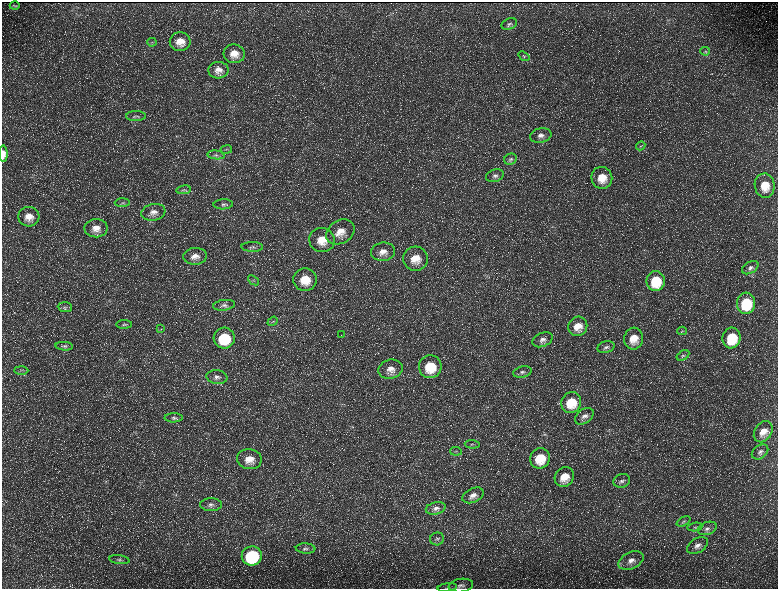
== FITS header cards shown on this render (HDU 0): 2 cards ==
NAXIS1  =                 1552 / length of data axis 1
NAXIS2  =                 1173 / length of data axis 2

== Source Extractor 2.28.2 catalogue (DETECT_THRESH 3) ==
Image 1552 x 1173 px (HDU 0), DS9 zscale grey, zoomed out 1/2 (1 PNG px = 2 x 2 image px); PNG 780 x 591 px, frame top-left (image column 1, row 1173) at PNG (2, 2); each listed source drawn as its Kron ellipse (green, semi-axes under 4 px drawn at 4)
Background 223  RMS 10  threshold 30.3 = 3 sigma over >= 5 px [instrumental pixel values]
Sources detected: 110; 30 cannot appear on this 1/2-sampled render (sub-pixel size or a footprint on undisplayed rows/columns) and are neither listed nor drawn; the other 80 listed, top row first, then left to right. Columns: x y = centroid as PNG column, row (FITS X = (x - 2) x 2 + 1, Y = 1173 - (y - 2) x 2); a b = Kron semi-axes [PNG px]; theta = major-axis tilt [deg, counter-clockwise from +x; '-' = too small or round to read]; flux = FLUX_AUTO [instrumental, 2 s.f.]
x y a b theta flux
15 6 5 3 - 3300
509 24 8 5 21 5200
152 42 5 3 - 2700
180 42 10 9 - 25000
705 51 5 3 - 2500
234 54 10 9 - 24000
524 56 6 4 -37 3200
218 70 10 8 3 16000
136 116 10 5 1 5800
541 135 11 7 12 11000
641 146 5 3 - 2400
226 149 6 3 10 2500
3 154 8 4 -89 14000
216 155 8 4 -7 5400
510 159 6 5 - 4500
495 176 9 6 18 7400
602 178 11 10 - 36000
765 186 12 10 -82 41000
184 190 7 4 7 3700
122 203 7 2 2 2800
223 204 9 5 1 6700
153 212 12 8 9 15000
29 217 10 10 - 22000
96 228 11 9 1 20000
340 232 15 11 33 29000
322 240 13 12 - 39000
252 247 11 5 -1 7000
383 252 12 9 10 19000
195 256 12 8 6 17000
415 259 12 12 - 36000
750 268 9 5 30 7100
253 280 6 3 -38 2500
305 280 12 11 - 47000
656 281 10 9 - 67000
746 303 11 9 86 92000
224 305 11 5 7 8200
65 307 7 5 -4 4000
273 321 5 3 - 2900
124 324 8 4 0 4200
578 326 10 9 - 24000
161 329 3 2 - 1100
682 331 4 3 - 2200
341 335 2 2 - 490
224 338 10 10 - 95000
732 338 10 9 - 76000
634 339 11 9 83 33000
543 340 11 7 23 11000
64 346 8 4 -3 4500
606 347 8 6 17 6900
683 355 7 4 31 4300
430 367 11 11 - 69000
391 369 12 9 17 20000
21 370 7 3 0 3300
522 372 9 5 13 6900
217 377 10 7 -7 10000
571 403 10 9 - 54000
584 416 10 7 36 10000
174 418 9 4 1 5400
763 432 11 8 56 23000
472 444 7 2 -2 2700
456 451 6 2 -8 2300
760 452 9 6 37 8700
540 458 10 9 - 54000
249 459 12 10 -11 28000
564 477 10 9 - 33000
622 481 8 6 16 8300
473 495 11 7 25 13000
211 505 11 6 0 8700
436 508 10 6 13 9400
684 521 7 4 26 4400
695 527 7 4 8 4000
707 528 10 6 21 8600
437 539 7 6 - 5500
697 546 11 7 31 13000
306 548 10 5 -3 6300
252 556 10 9 - 160000
119 560 10 3 -7 4300
631 561 13 8 26 18000
461 585 12 6 8 11000
447 587 10 3 7 3200
At the frame edge (FLAGS 8, measured only in part): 2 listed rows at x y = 3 154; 447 587
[30 sub-pixel or undisplayed-footprint detections neither listed nor drawn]